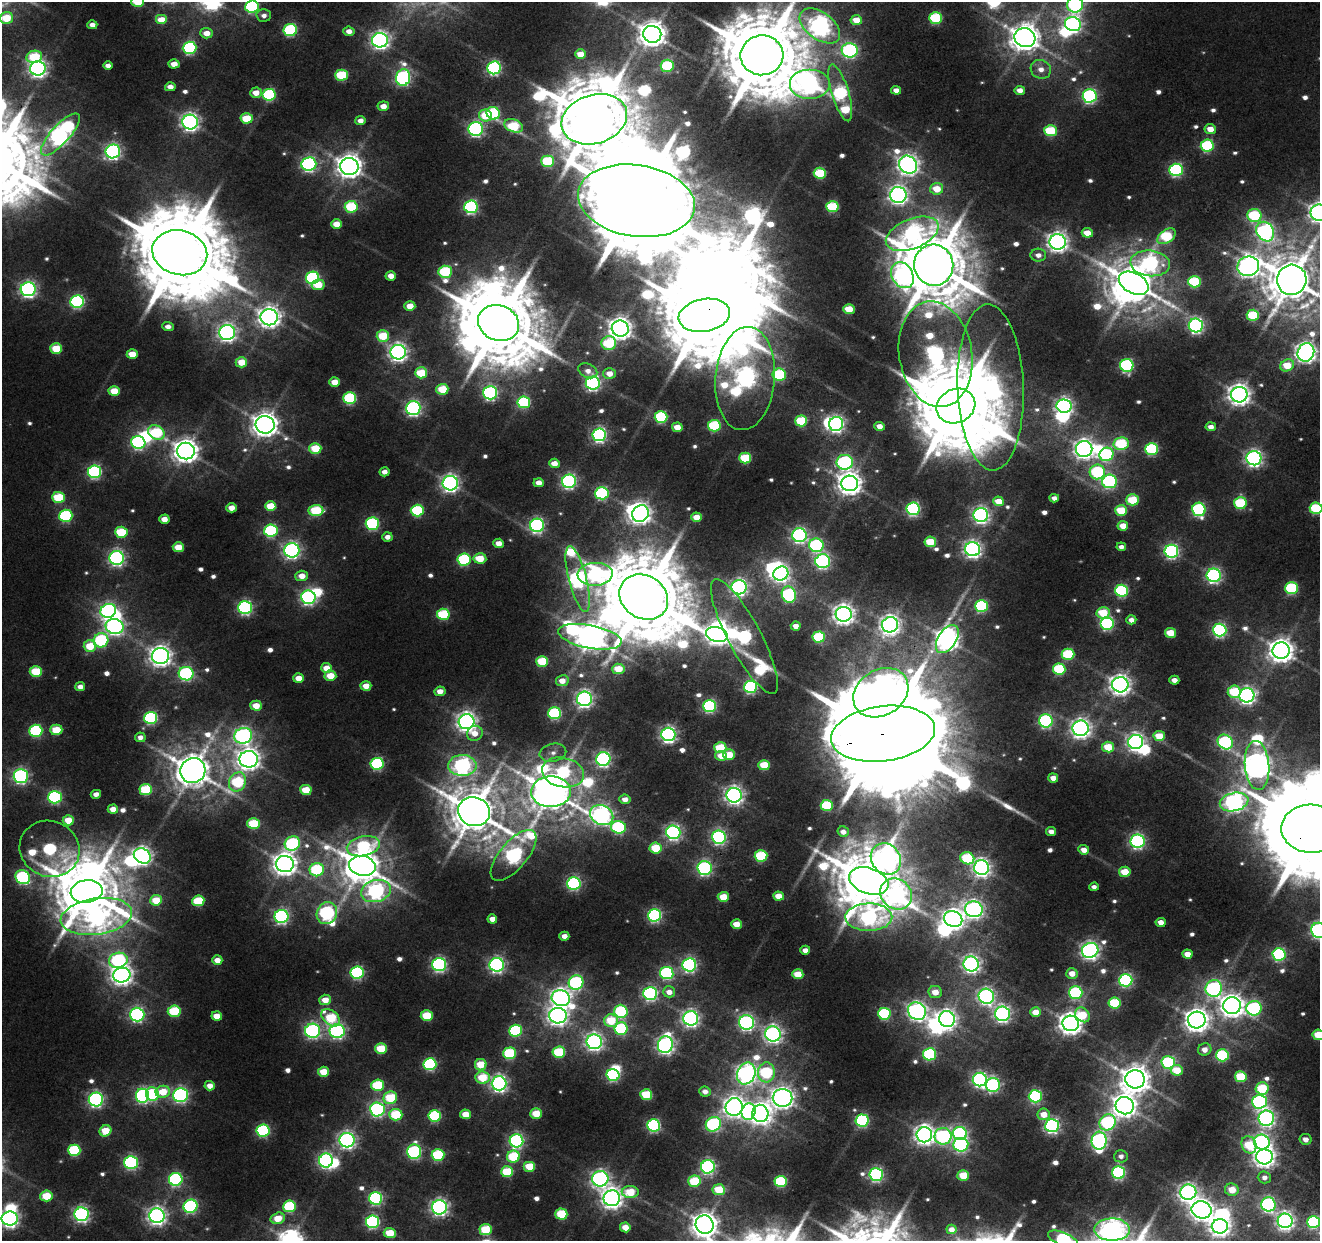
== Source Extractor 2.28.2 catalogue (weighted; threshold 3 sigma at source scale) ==
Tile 6 of 4 x 4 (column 2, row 2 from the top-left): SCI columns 1775-3092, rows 2707-3945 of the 6184 x 5464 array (HDU 1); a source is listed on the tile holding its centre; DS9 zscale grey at full resolution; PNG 1322 x 1243 px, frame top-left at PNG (2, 2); each listed source drawn as its Kron ellipse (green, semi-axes under 4 px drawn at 4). Shown black and unused: <1% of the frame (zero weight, under 3 of 5 exposures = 20% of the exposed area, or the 3 px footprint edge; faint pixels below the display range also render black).
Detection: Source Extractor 2.28.2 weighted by HDU 2 'WHT'; one run over the whole footprint, this tile lists its part. Background 0.0104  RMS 0.005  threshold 0.0227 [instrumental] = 3 sigma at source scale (4.5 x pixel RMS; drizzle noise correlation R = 1.50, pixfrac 1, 0.0396/0.0396 arcsec/px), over >= 5 px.
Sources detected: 677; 19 too faint to see at this stretch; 32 inside a brighter object's white glare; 1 long thin detection or spike segment (spike, bleed or trail) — neither listed nor drawn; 1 inside a brighter listed object's ellipse — not listed separately; of the other 624, all 500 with FLUX_AUTO >= 3.29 (the completeness limit of this list) listed and drawn (124 fainter detections not listed), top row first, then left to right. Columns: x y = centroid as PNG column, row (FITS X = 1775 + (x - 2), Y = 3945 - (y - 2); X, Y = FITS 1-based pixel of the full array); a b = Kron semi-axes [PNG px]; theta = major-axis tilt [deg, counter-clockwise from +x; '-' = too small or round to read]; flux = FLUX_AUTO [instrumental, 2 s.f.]
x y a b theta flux
138 2 6 5 - 26
1075 5 8 7 - 130
252 7 7 6 - 85
264 15 7 6 - 3.6
6 18 7 6 - 22
936 18 6 5 - 60
161 20 6 5 - 13
856 20 6 5 - 13
1073 24 8 7 - 260
92 25 5 4 - 4.7
820 26 23 13 -36 510
290 30 6 6 - 83
349 31 5 4 - 5.4
206 33 6 5 - 7.9
652 34 9 8 - 900
1025 38 10 9 - 1100
380 40 8 7 - 330
190 48 7 6 - 96
850 50 8 7 - 140
580 54 5 5 - 11
762 55 21 20 - 9100
34 57 8 6 11 37
174 64 5 4 - 8.6
108 66 5 4 - 3.9
667 66 6 6 - 54
38 68 8 7 - 310
494 68 7 6 - 140
1041 69 10 9 - 6
341 75 6 5 - 43
403 77 8 7 - 180
810 84 20 15 0 300
170 87 5 4 - 5.4
896 90 5 4 - 5.1
1020 90 5 4 - 5.9
256 93 6 5 - 7.7
840 93 29 8 -73 120
269 95 6 6 - 75
1090 96 7 6 - 140
383 106 5 5 - 6.8
493 113 7 6 - 64
486 116 7 6 - 21
247 118 6 5 - 26
594 119 33 24 17 8400
360 121 5 4 - 5.4
190 122 8 7 - 320
514 126 10 6 -21 38
476 129 7 7 - 170
1210 129 5 5 - 8.9
1050 131 6 5 - 45
60 135 27 9 48 370
1207 145 6 6 - 67
113 151 7 7 - 200
548 161 6 5 - 42
309 164 7 6 - 170
908 165 10 8 -44 480
349 166 9 8 - 710
1176 170 6 6 - 110
820 173 6 5 - 43
937 189 6 6 - 15
898 195 8 8 - 350
636 201 59 35 -9 24000
351 207 6 6 - 49
471 207 7 6 - 130
832 207 6 5 - 47
1319 213 9 8 - 440
1254 216 7 6 - 60
336 224 5 4 - 11
1265 232 10 8 -60 280
1087 233 5 4 - 13
912 234 28 15 22 160
1167 236 10 6 35 51
1058 242 8 7 - 440
180 253 28 22 -14 12000
1038 255 8 6 -1 4.5
1150 263 20 13 -5 160
934 265 20 19 - 5900
1248 266 11 9 17 500
445 272 7 6 - 49
902 275 14 10 -60 250
391 276 5 4 - 7.3
312 278 7 6 - 95
1292 280 15 14 - 3100
1194 282 6 5 - 48
1134 283 16 10 -28 2400
318 285 6 5 - 14
28 289 7 7 - 230
77 302 7 6 - 110
410 306 5 5 - 10
849 309 6 5 - 20
704 315 26 16 10 11000
1253 315 6 5 - 42
269 317 8 8 - 530
499 323 21 17 -20 8100
1196 325 7 7 - 200
168 326 5 4 - 4.4
620 328 8 8 - 530
227 332 8 7 - 320
383 336 6 6 - 28
609 343 7 7 - 41
56 349 6 5 - 23
398 352 8 7 - 340
1306 352 9 8 - 510
132 354 5 5 - 12
936 354 53 36 -80 350
241 362 6 5 - 13
1127 365 6 6 - 110
1287 365 7 5 30 19
588 371 10 6 -26 4.7
421 373 6 5 - 28
609 373 6 5 - 7.7
779 374 7 6 - 65
745 378 51 30 85 560
335 382 5 5 - 9.8
593 383 7 6 - 190
991 387 83 33 -88 400
442 389 6 5 - 27
114 391 5 5 - 18
490 393 7 7 - 150
1239 395 8 8 - 560
350 398 6 6 - 68
524 402 6 6 - 67
956 406 20 17 25 9300
1064 406 7 6 - 270
413 408 7 7 - 190
661 417 6 6 - 70
801 421 6 5 - 42
836 424 7 7 - 230
265 425 9 8 - 750
714 426 6 6 - 56
879 426 5 4 - 5.8
677 427 5 5 - 11
1211 427 5 4 - 4.7
156 433 8 7 - 52
599 435 7 6 - 180
138 442 7 6 - 130
1121 444 8 6 11 58
315 448 6 5 - 24
1084 449 8 8 - 400
1152 449 6 6 - 73
186 451 9 8 - 710
1106 454 7 6 - 73
745 458 6 5 - 39
1254 458 7 7 - 260
845 462 8 7 - 120
554 463 5 4 - 8.9
94 472 7 6 - 130
385 472 5 4 - 4.8
1097 472 7 7 - 77
569 481 7 6 - 170
1109 481 7 7 - 120
450 483 7 7 - 300
539 483 5 4 - 6.7
850 483 8 8 - 660
602 493 7 6 - 85
58 497 6 5 - 36
1054 498 5 4 - 3.7
1133 500 6 5 - 32
998 501 5 5 - 12
1240 503 6 6 - 54
271 506 5 5 - 20
231 508 5 4 - 8
1316 508 6 5 - 52
913 509 6 6 - 130
1199 509 7 6 - 97
316 510 7 5 2 43
1121 510 6 5 - 28
417 511 6 6 - 63
640 514 9 8 - 390
981 515 7 7 - 240
66 516 6 6 - 75
697 517 5 4 - 11
164 519 5 4 - 7.9
372 524 6 6 - 93
537 525 7 6 - 170
1123 526 5 5 - 9.1
271 531 6 6 - 79
121 532 6 5 - 34
799 535 7 7 - 180
387 537 5 4 - 4.6
930 542 6 5 - 25
499 543 5 4 - 7
816 545 7 6 - 100
178 547 5 5 - 14
1121 547 5 4 - 3.4
973 549 7 7 - 300
292 550 7 7 - 240
1171 551 7 6 - 170
117 558 7 7 - 200
480 558 6 5 - 18
464 559 6 6 - 74
823 561 7 7 - 160
781 573 8 6 33 270
595 574 17 11 3 150
1214 575 7 6 - 180
302 576 6 5 - 8.3
578 579 34 9 -76 300
739 587 7 7 - 260
1291 588 6 6 - 69
1121 591 6 6 - 87
789 594 8 7 - 120
308 597 7 6 - 180
644 597 25 21 -33 9900
981 606 6 6 - 83
245 608 7 6 - 160
108 611 8 7 - 190
1103 613 6 5 - 26
443 614 6 5 - 50
844 614 8 7 - 470
1131 620 5 4 - 4.9
1107 623 7 6 - 110
890 625 8 7 - 430
115 626 9 7 -13 250
796 626 5 4 - 6.2
1220 630 6 6 - 140
1170 633 5 5 - 18
717 635 11 7 -15 470
590 637 32 11 -11 1300
744 637 64 16 -62 250
819 637 6 5 - 49
947 639 15 9 57 650
101 640 7 7 - 78
90 646 6 5 - 21
1281 651 8 8 - 740
1068 654 6 5 - 51
160 656 8 8 - 500
542 661 6 5 - 35
326 668 5 5 - 9.4
618 669 6 5 - 17
1059 669 6 5 - 56
36 671 6 5 - 31
186 674 7 7 - 110
330 676 6 5 - 16
299 678 5 5 - 10
1174 680 5 4 - 5
562 681 6 5 - 8.2
1120 685 8 7 - 480
366 686 5 4 - 9.8
80 687 5 4 - 5.2
750 687 6 6 - 120
440 691 5 5 - 6.9
1234 692 6 6 - 35
881 693 29 22 31 460
1247 695 7 7 - 280
584 699 7 7 - 260
256 706 6 5 - 13
709 706 6 6 - 120
555 713 6 6 - 82
151 718 6 6 - 97
1046 721 7 6 - 130
466 722 8 7 - 420
1081 728 8 7 - 400
56 730 6 5 - 23
36 731 6 6 - 76
475 733 8 7 - 8.1
668 734 7 7 - 240
883 734 52 27 7 39000
243 736 9 8 - 250
1159 736 5 5 - 19
140 737 5 5 - 3.8
1136 742 7 7 - 320
1225 742 8 6 -40 110
1108 747 6 5 - 21
720 748 6 5 - 34
553 753 13 9 12 4.4
729 755 6 5 - 18
721 756 6 5 - 8.7
249 759 9 8 - 530
603 759 7 7 - 190
377 764 6 6 - 88
462 765 14 10 -2 250
764 765 5 5 - 23
1257 765 24 12 -85 910
193 771 13 12 - 1800
563 772 21 15 -12 82
21 776 7 7 - 180
1053 778 5 4 - 6.4
237 782 10 8 59 48
146 790 6 5 - 42
306 790 5 5 - 21
551 792 20 15 2 2500
96 794 5 4 - 4
734 795 7 7 - 350
55 797 7 6 - 100
625 799 5 5 - 5.5
1234 802 14 9 13 400
827 805 6 5 - 44
113 809 5 4 - 7.1
474 812 16 14 -18 3200
602 815 12 9 -24 370
68 820 5 5 - 15
253 823 6 5 - 37
618 827 7 6 - 81
1311 829 30 24 -2 16000
1051 831 5 4 - 4.8
673 832 7 7 - 210
843 832 6 5 - 4.6
719 837 7 6 - 160
1138 841 7 6 - 180
292 844 8 7 - 95
363 846 17 10 11 67
656 848 6 5 - 30
50 849 30 28 -24 120
1084 850 5 4 - 6.3
513 855 31 13 50 230
142 856 9 7 -32 360
761 856 6 5 - 51
967 858 7 6 - 50
886 859 16 14 -51 470
285 864 9 8 - 660
362 866 13 10 -12 1900
705 868 7 7 - 140
981 868 7 7 - 340
317 870 7 6 - 65
1125 872 6 5 - 17
23 877 8 6 -38 100
869 881 20 13 -18 4600
574 883 6 6 - 130
1094 887 5 4 - 3.3
87 891 16 11 9 4800
376 891 15 10 16 210
896 894 17 14 -40 270
778 896 5 4 - 11
723 897 5 5 - 17
156 900 6 5 - 21
198 901 6 5 - 35
974 909 9 8 - 330
327 913 11 10 - 180
655 915 6 6 - 130
96 916 36 18 8 280
282 916 7 6 - 180
869 917 23 14 1 180
492 919 5 4 - 6.9
953 919 9 7 -22 470
1161 922 5 4 - 6.7
737 924 5 5 - 12
1318 930 8 7 - 210
564 936 5 4 - 5.4
805 950 5 4 - 5.1
1090 950 8 7 - 330
1187 954 5 4 - 9.3
1279 954 6 6 - 100
118 960 9 7 11 120
217 960 5 4 - 7.9
439 964 7 6 - 160
971 964 8 7 - 290
497 965 7 7 - 220
689 965 7 6 - 170
357 973 6 6 - 110
667 973 6 6 - 97
1072 973 5 5 - 8
798 974 5 5 - 17
122 975 8 7 - 430
1126 980 6 6 - 120
576 983 7 7 - 120
1214 988 8 8 - 150
669 992 6 5 - 5.6
935 992 7 6 - 9.4
650 993 7 6 - 160
1076 993 6 6 - 82
986 996 8 7 - 240
561 998 9 8 - 400
325 1000 6 5 - 10
1115 1003 6 5 - 49
1232 1006 9 8 - 620
1254 1008 7 7 - 110
174 1011 6 5 - 44
621 1011 6 6 - 66
917 1011 9 8 - 340
1036 1012 5 4 - 11
884 1014 6 6 - 73
1002 1014 7 7 - 250
137 1015 7 7 - 160
1082 1015 8 6 -44 23
217 1016 5 4 - 9.7
427 1016 6 5 - 30
558 1016 9 7 -5 380
331 1018 11 7 -40 42
691 1018 7 7 - 260
947 1019 8 7 - 380
1197 1020 9 8 - 660
611 1021 7 6 - 26
746 1022 7 7 - 210
1071 1023 8 7 - 590
621 1029 6 6 - 65
313 1031 7 7 - 170
337 1031 7 7 - 180
515 1031 6 6 - 78
773 1034 8 7 - 300
1318 1035 6 5 - 20
594 1042 8 7 - 280
665 1045 8 7 - 310
381 1049 6 5 - 26
1205 1049 7 6 - 5.5
559 1052 6 5 - 44
509 1053 6 6 - 59
930 1054 6 6 - 72
1222 1055 6 6 - 63
1168 1062 7 6 - 73
430 1064 6 6 - 100
481 1065 6 5 - 20
1177 1070 6 5 - 18
323 1072 5 5 - 17
766 1072 10 8 85 62
746 1074 11 8 65 370
613 1075 6 5 - 100
1241 1077 6 5 - 36
482 1078 7 6 - 25
1135 1079 10 9 - 1100
980 1080 7 7 - 190
499 1083 7 7 - 270
377 1085 6 5 - 45
993 1085 7 7 - 130
210 1086 5 4 - 6.6
1262 1088 6 6 - 35
163 1092 7 6 - 18
705 1092 6 5 - 4.5
152 1094 7 6 - 71
180 1095 7 7 - 180
646 1095 6 5 - 33
142 1096 7 6 - 150
1035 1096 6 6 - 110
390 1098 7 6 - 37
783 1098 10 9 - 510
96 1099 7 7 - 190
1259 1102 7 7 - 140
1125 1106 9 8 - 640
734 1107 9 8 - 430
377 1109 7 7 - 160
748 1112 8 7 - 130
536 1113 6 5 - 19
760 1113 8 8 - 480
465 1114 5 5 - 12
1044 1114 6 6 - 9.3
396 1115 6 6 - 40
435 1116 6 6 - 70
1266 1118 8 7 - 260
862 1120 6 6 - 120
1108 1122 8 7 - 100
713 1124 8 7 - 130
654 1125 6 6 - 110
1052 1126 7 6 - 190
263 1130 6 6 - 97
105 1131 6 5 - 20
960 1134 7 6 - 150
924 1135 8 7 - 440
943 1136 8 8 - 120
1306 1139 6 5 - 5.1
347 1140 7 7 - 270
516 1141 7 6 - 150
1099 1141 9 7 86 220
1262 1142 8 7 - 230
961 1145 7 7 - 130
1249 1145 9 7 -66 25
74 1150 6 5 - 63
414 1152 7 7 - 120
438 1155 6 6 - 58
1121 1156 7 6 - 3.4
513 1157 6 6 - 41
1264 1157 8 7 - 480
326 1161 7 7 - 180
131 1162 7 6 - 140
530 1166 6 5 - 21
708 1167 7 6 - 170
507 1172 6 5 - 36
1118 1173 6 6 - 120
876 1175 7 6 - 150
963 1175 6 5 - 21
1264 1177 6 6 - 4.1
176 1179 7 6 - 110
600 1179 8 7 - 260
694 1181 6 6 - 35
781 1181 6 5 - 59
719 1190 6 5 - 25
1232 1190 7 6 - 13
630 1192 8 6 -2 24
1188 1192 8 7 - 340
46 1196 6 5 - 21
375 1198 6 6 - 120
612 1198 8 8 - 460
1268 1204 7 7 - 180
190 1206 7 6 - 120
289 1206 6 6 - 55
439 1207 7 7 - 270
1202 1210 10 8 -15 520
82 1214 7 7 - 220
561 1214 6 5 - 38
157 1216 8 7 - 340
10 1218 8 7 - 320
278 1218 7 5 16 12
1285 1221 7 7 - 340
373 1222 6 6 - 130
1313 1222 6 6 - 96
705 1225 9 9 - 780
1220 1226 8 7 - 440
625 1227 5 5 - 10
952 1229 5 4 - 5.6
486 1230 6 5 - 34
1112 1230 17 11 -1 470
390 1233 6 5 - 20
1063 1239 16 6 -23 110
Overlapping masked pixels (flux is a lower limit): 5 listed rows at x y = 704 315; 745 378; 883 734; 1311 829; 986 996
Isophote crosses this tile's border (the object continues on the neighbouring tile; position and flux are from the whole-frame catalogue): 17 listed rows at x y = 138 2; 1075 5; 252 7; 6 18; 820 26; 1319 213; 1292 280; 1306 352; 1316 508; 1311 829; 1318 930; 1318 1035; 10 1218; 1313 1222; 705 1225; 1112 1230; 1063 1239